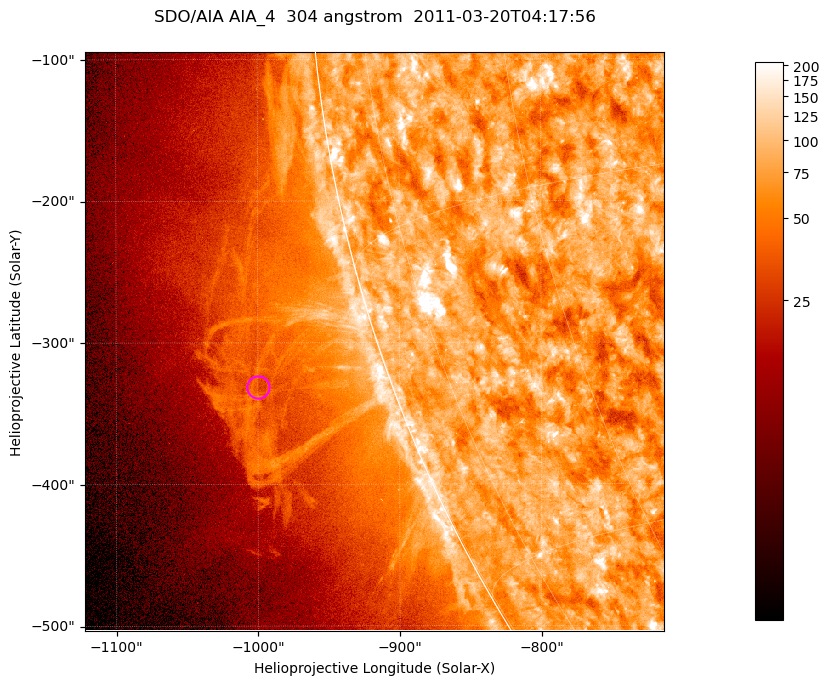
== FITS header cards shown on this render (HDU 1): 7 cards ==
TELESCOP= 'SDO/AIA '           / For AIA: SDO/AIA
INSTRUME= 'AIA_4   '           / For AIA: AIA_ATA1, AIA_ATA2, AIA_ATA3 or AIA_AT
WAVELNTH=                  304 / [angstrom] Wavelength
WAVEUNIT= 'angstrom'           / Wavelength unit: angstrom
DATE-OBS= '2011-03-20T04:17:56.123' / [ISO] Date when observation started; ISO 8
CTYPE1  = 'HPLN-TAN'           / CTYPE1; Typically HPLN
CTYPE2  = 'HPLT-TAN'           / CTYPE2; Typically HPLT

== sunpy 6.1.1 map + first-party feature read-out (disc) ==
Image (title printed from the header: SDO/AIA AIA_4  304 angstrom  2011-03-20T04:17:56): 681 x 681 px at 0.6 arcsec/px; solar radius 964 arcsec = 1606 px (partial field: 2.7% of the solar disc is inside the frame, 48% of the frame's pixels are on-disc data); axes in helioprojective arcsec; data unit not stated in the header (colour bar unlabelled)
Orientation: roll -0.132 deg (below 1 deg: not rotated)
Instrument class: DISC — disc imager (sunpy class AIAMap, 304 A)
Bright regions (active regions / flare kernels): reference = the on-disc median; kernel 5 px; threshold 5 sigma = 118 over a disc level ~76.6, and >= 1.15x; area >= 463 px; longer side >= 8 px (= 4.8 arcsec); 0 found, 0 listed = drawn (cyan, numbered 1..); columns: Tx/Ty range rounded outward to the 2 arcsec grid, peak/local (2 s.f.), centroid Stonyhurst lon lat
Off-limb structures (1.02-1.3 R_sun): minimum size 231 px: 3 found; the strongest spans PA ~105..110 deg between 1.02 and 1.13 R_sun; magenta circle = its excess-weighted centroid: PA ~110 deg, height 1.09 R_sun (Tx ~-1000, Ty ~-332 arcsec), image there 1.5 x the reference